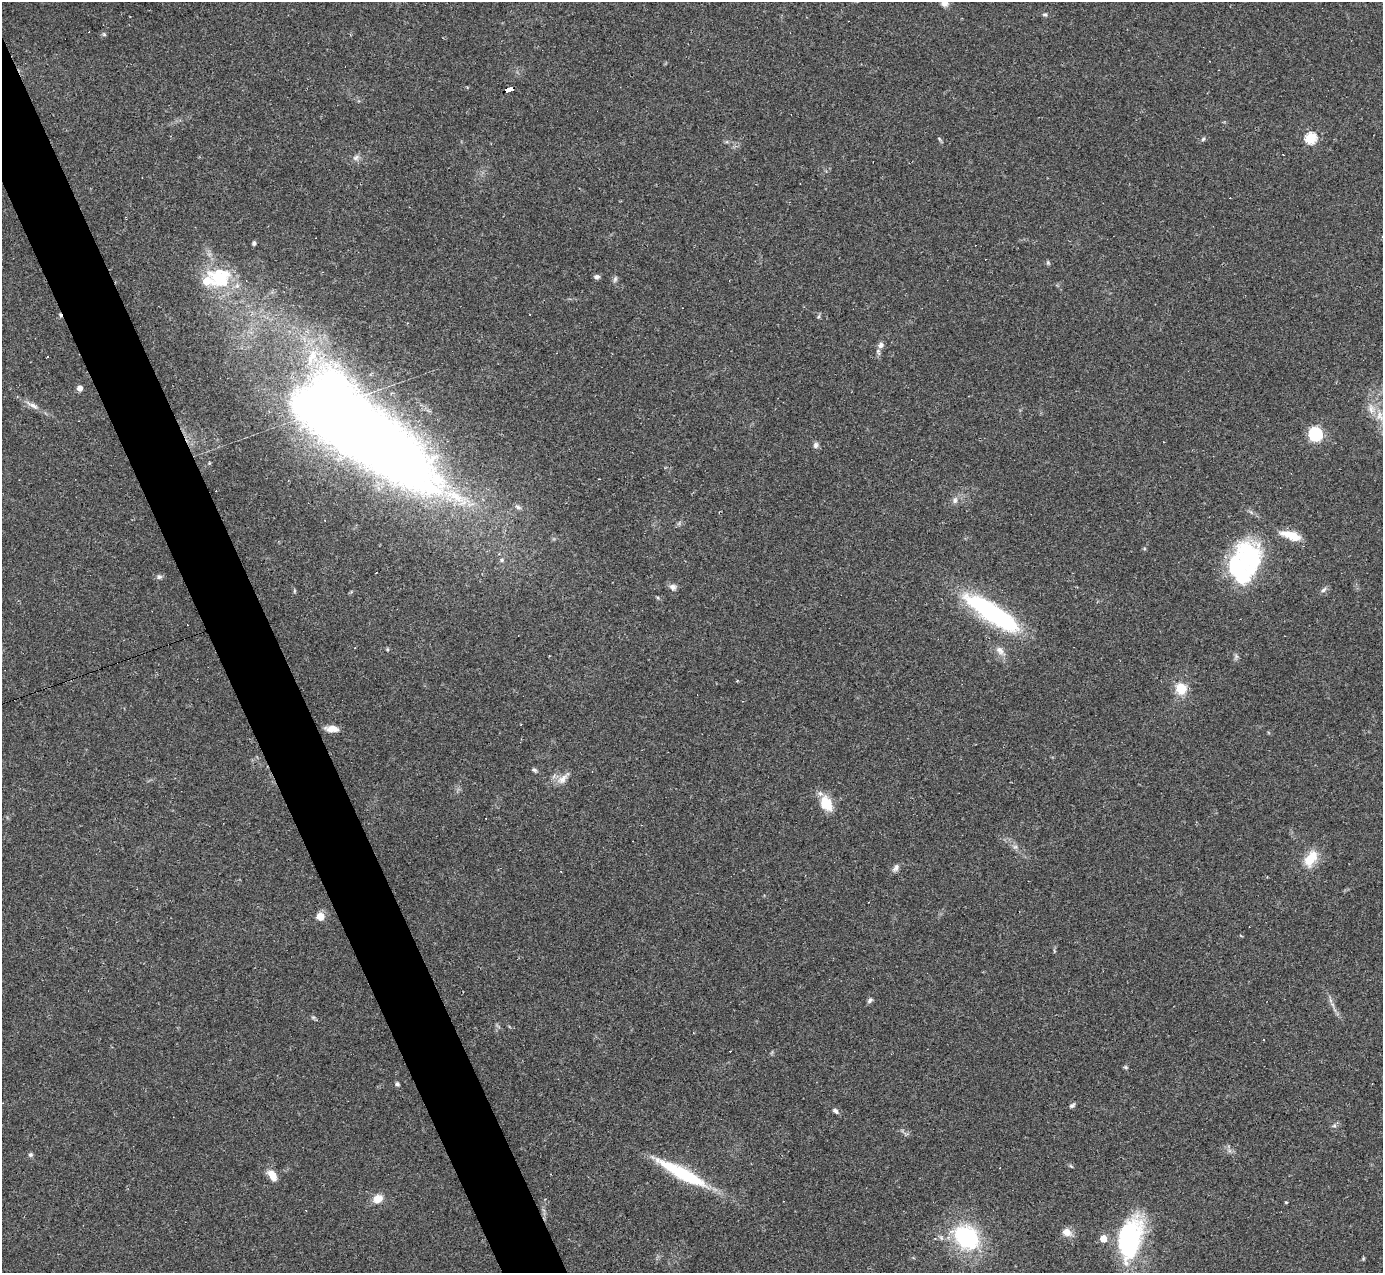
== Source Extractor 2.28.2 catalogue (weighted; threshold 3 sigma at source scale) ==
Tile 11 of 4 x 4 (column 3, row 3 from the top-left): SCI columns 2761-4141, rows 1548-2818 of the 5521 x 5508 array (HDU 1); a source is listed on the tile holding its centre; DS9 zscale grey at full resolution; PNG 1385 x 1275 px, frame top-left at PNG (2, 2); no overlay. Shown black and unused: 4% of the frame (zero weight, under 2 of 3 exposures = <1% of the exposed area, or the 3 px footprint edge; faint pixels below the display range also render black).
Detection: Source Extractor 2.28.2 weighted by HDU 2 'WHT'; one run over the whole footprint, this tile lists its part. Background 0.0849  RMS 0.0059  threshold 0.0267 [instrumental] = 3 sigma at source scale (4.5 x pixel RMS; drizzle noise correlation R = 1.50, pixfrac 1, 0.05/0.05 arcsec/px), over >= 5 px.
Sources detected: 82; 2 inside a brighter object's white glare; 14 cosmic-ray / hot-pixel residue — not listed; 2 inside a brighter listed object's ellipse — not listed separately; the other 64 listed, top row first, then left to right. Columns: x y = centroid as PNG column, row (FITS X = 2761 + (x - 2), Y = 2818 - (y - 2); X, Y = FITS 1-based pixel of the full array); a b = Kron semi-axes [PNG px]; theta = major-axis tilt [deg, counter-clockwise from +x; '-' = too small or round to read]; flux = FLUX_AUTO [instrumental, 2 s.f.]
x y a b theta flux
945 3 9 8 - 3.9
1045 15 8 4 0 0.99
509 89 9 4 15 160
1311 138 5 5 - 56
939 139 8 3 -46 0.74
1203 139 6 5 - 1
356 158 9 7 39 2.1
254 243 4 4 - 1.3
1048 263 6 4 -46 0.9
220 277 34 28 -9 36
597 277 7 5 -2 1.7
615 279 9 5 75 1.4
818 317 7 4 59 0.93
881 345 7 6 - 2.4
878 352 10 6 -73 1.7
47 357 3 2 - 0.66
312 357 34 15 67 25
80 388 4 4 - 4.6
32 405 23 5 -32 4.5
1371 409 16 8 -75 5.8
1315 434 6 6 - 64
364 436 148 45 -33 1200
816 445 8 6 78 1.9
209 463 5 4 - 0.64
216 491 2 2 - 0.39
955 500 9 6 80 2
1291 535 26 9 -16 11
1246 558 46 37 87 70
502 560 6 5 - 1.3
159 577 8 5 14 1.4
673 587 9 8 - 2.4
1324 590 9 5 45 1.7
294 591 6 3 72 0.66
992 613 64 17 -33 89
1000 650 14 8 -45 4
1236 656 7 4 -72 1.2
1181 689 11 10 - 14
332 729 14 7 -4 5.8
534 770 7 5 -27 1.2
563 779 21 8 46 5.1
826 803 19 13 -62 13
1015 847 7 4 1 1.3
1311 858 23 13 57 12
896 868 12 7 56 2.3
320 916 8 8 - 6.1
870 1000 8 5 51 1.3
1330 1000 7 4 -71 1.4
313 1017 7 4 -18 0.95
1126 1067 6 4 -20 0.87
397 1084 6 5 - 1.2
1072 1105 8 4 36 1.3
835 1111 8 6 -41 1.6
1334 1126 7 6 - 1.4
30 1155 6 5 - 1.2
1071 1166 8 3 -45 0.69
682 1173 68 12 -28 41
272 1175 13 8 -54 6.8
378 1199 12 10 25 6.2
1286 1202 4 3 - 0.48
1067 1232 11 9 -23 5.1
967 1238 21 18 -30 67
1103 1239 5 5 - 13
1130 1239 48 24 76 75
1363 1259 6 3 73 0.63
Overlapping masked pixels (flux is a lower limit): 1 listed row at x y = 509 89
Isophote crosses this tile's border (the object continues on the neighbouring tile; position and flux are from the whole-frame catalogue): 1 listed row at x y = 945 3
Unlisted compact peaks at least as high as the median listed source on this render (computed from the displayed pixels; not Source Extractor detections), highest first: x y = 104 34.